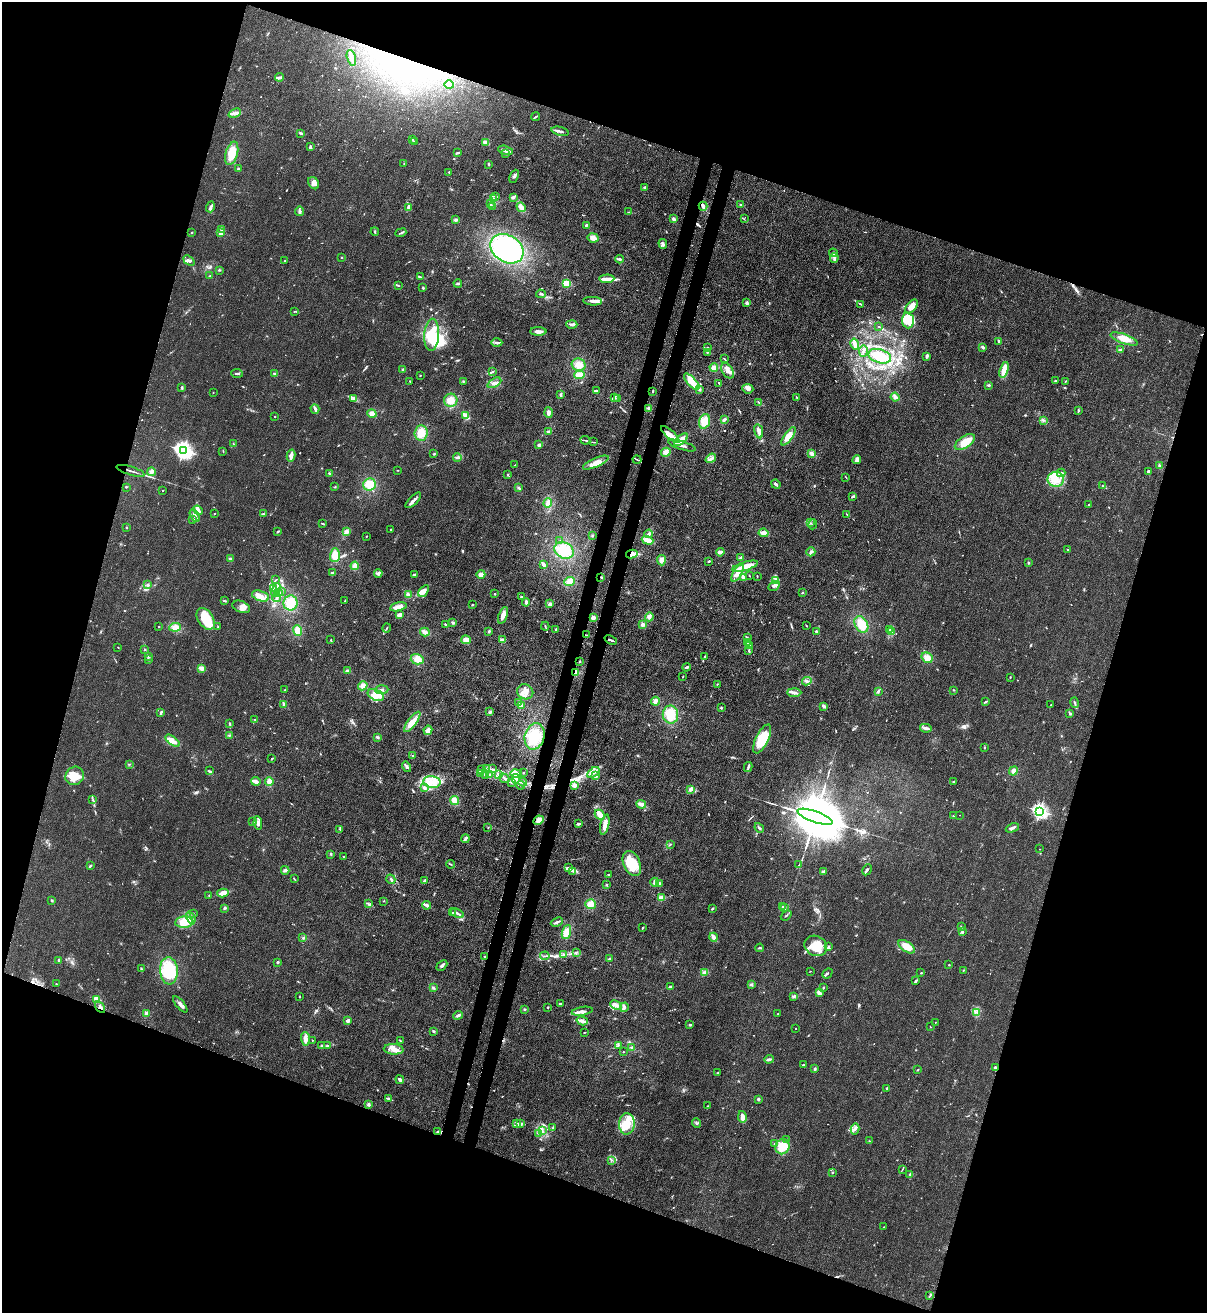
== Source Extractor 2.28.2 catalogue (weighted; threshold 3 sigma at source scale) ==
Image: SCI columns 343-5162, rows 32-5272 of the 5380 x 5306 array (HDU 1 of 3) = the unmasked area's bounding box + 8 px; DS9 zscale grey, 4 x 4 block average (1 PNG px = mean of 4 x 4 image px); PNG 1209 x 1315 px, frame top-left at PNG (2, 2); each listed source drawn as its Kron ellipse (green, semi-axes under 4 px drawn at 4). Shown black and unused: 38% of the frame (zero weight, under 3 of 4 exposures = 7% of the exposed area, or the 3 px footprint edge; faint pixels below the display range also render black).
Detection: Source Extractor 2.28.2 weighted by HDU 2 'WHT'. Background 0.0233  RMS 0.0028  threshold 0.0126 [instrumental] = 3 sigma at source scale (4.5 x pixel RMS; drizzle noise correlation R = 1.50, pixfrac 1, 0.05/0.05 arcsec/px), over >= 5 px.
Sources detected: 820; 2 too faint to see at this stretch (4 x 4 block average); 7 inside a brighter object's white glare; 5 cosmic-ray / hot-pixel residue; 3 long thin detections or spike segments (spike, bleed or trail) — neither listed nor drawn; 25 coinciding with a brighter row at this scale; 92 inside a brighter listed object's ellipse — not listed separately; of the other 686, all 500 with FLUX_AUTO >= 0.8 (the completeness limit of this list) listed and drawn (186 fainter detections not listed), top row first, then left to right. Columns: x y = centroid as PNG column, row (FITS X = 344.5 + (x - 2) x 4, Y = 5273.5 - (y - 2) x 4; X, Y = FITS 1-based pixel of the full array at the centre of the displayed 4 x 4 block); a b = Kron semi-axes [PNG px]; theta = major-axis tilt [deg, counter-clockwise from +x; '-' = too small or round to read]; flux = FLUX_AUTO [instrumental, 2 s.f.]
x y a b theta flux
351 58 8 2 -74 10
279 77 4 2 - 4.3
449 85 4 3 - 5.5
235 113 6 3 23 5.8
536 117 4 2 - 1.9
560 131 9 2 -13 4.4
301 133 3 2 - 2.6
413 140 2 2 - 1.4
415 142 3 2 - 2
486 142 4 3 - 7
310 147 3 2 - 3.6
506 150 8 2 -16 8.8
232 153 12 6 74 31
458 153 4 2 - 2.4
506 154 2 2 - 3
404 164 3 2 - 1.4
489 164 3 2 - 1.6
238 169 2 2 - 3
449 172 2 2 - 4.7
514 176 7 3 66 3.8
314 183 7 5 -56 8.4
644 187 3 2 - 2.7
495 196 2 2 - 1.4
513 197 3 2 - 4.8
493 199 3 2 - 2
490 203 4 3 - 3
741 205 3 2 - 1.4
493 206 3 2 - 1.2
703 206 4 3 - 5.7
210 207 5 2 - 5.1
521 207 5 3 - 9.9
408 208 3 2 - 4.4
299 211 5 3 - 3.3
629 212 3 2 - 1.3
674 219 4 3 - 4
744 219 3 2 - 0.92
456 220 3 3 - 2.8
586 225 3 2 - 2.1
222 229 2 2 - 5.9
375 232 4 2 - 2.1
192 233 2 2 - 2.8
221 233 2 2 - 40
401 233 5 2 - 2
593 238 5 4 - 8.9
663 244 5 3 - 4.1
507 249 17 13 -32 230
833 253 4 2 - 2.5
341 257 2 2 - 0.92
834 258 5 2 - 4.1
619 259 4 2 - 3.9
189 260 6 3 -39 4.5
284 261 4 2 - 1.4
219 270 3 2 - 1.7
210 276 2 2 - 1.1
421 277 4 2 - 2
607 279 7 4 3 8.4
458 283 4 2 - 2.5
567 284 4 3 - 47
398 285 3 2 - 1.8
423 288 2 2 - 2
541 294 5 2 - 2
593 301 9 3 -5 8.4
747 303 2 2 - 15
860 304 3 2 - 1.3
912 306 8 4 49 16
294 311 2 2 - 1.1
908 321 8 6 -85 23
572 324 5 2 - 4.9
879 327 2 2 - 0.9
538 331 8 2 -1 9
432 335 16 7 86 55
1124 339 14 5 -19 21
999 341 4 2 - 2.5
497 343 6 2 0 3.9
855 344 6 3 -76 5
983 347 4 2 - 2.6
707 348 3 2 - 1.1
1120 350 3 3 - 2.6
863 351 6 2 80 2.6
707 352 2 2 - 1.3
880 356 11 6 -16 39
927 356 3 2 - 5.5
724 359 3 2 - 1.3
579 365 7 6 - 16
714 368 4 3 - 7.3
403 370 4 3 - 2.8
1004 370 8 4 75 26
727 371 8 5 -56 9.6
493 372 4 2 - 2
237 373 6 2 -5 2.6
275 374 3 3 - 2.3
579 375 5 4 - 12
420 376 2 2 - 0.92
410 381 2 2 - 1
463 381 3 2 - 0.98
1055 381 2 2 - 1.9
1065 381 2 2 - 0.92
692 382 10 4 -48 32
494 383 7 3 28 6.1
719 383 2 2 - 2.3
989 385 3 2 - 2
182 388 3 2 - 2
748 389 5 4 - 6
699 390 3 2 - 2.4
596 391 4 2 - 2.2
653 391 2 2 - 1.5
213 393 2 2 - 0.86
560 395 3 2 - 2.9
797 397 2 2 - 0.89
895 397 4 3 - 5.5
353 398 3 2 - 2.1
614 398 3 2 - 2.9
617 398 3 2 - 1.7
451 400 6 6 - 16
758 402 4 2 - 1.9
649 408 3 2 - 2.9
315 409 5 3 - 4.6
1078 411 4 2 - 1.7
549 413 5 3 - 5.9
372 414 5 4 - 7.8
275 416 2 2 - 1
466 416 4 2 - 20
724 420 4 2 - 4
1043 420 2 2 - 1.2
705 421 7 5 70 21
759 431 7 3 -79 11
548 432 3 3 - 2.7
421 433 7 6 - 22
670 435 12 3 -42 12
788 436 11 4 55 17
585 440 5 2 - 2.2
681 440 8 4 42 13
593 442 3 2 - 1
965 442 11 6 33 25
233 444 3 2 - 1.2
539 445 3 3 - 3.3
682 446 14 2 -17 5.7
183 450 3 3 - 770
223 451 3 2 - 0.93
666 452 5 4 - 8.9
434 454 2 2 - 1.5
812 454 4 3 - 6.6
291 456 6 3 77 8
457 457 4 3 - 3.1
711 458 5 2 - 3.8
637 459 4 2 - 2.1
857 460 4 3 - 6.1
596 463 14 4 24 14
514 465 2 2 - 0.86
1159 466 4 2 - 3.5
398 470 3 2 - 0.97
131 471 14 2 -17 4.7
152 472 4 3 - 5.8
1148 472 3 2 - 5.4
329 473 2 2 - 1.9
1061 473 4 3 - 3.8
508 475 2 2 - 1.1
846 477 2 2 - 0.89
1056 479 8 7 - 22
370 484 6 6 - 19
776 484 5 2 - 4.6
1102 486 2 2 - 0.83
126 487 2 2 - 1.2
335 487 2 2 - 1.3
519 488 3 2 - 2.5
163 491 2 2 - 1.5
853 496 4 2 - 3.2
413 500 10 3 45 7.1
548 503 5 4 - 7.9
1089 505 2 2 - 1.3
198 510 5 3 - 9
214 513 2 2 - 1.5
264 514 4 2 - 1.2
847 515 4 2 - 0.83
195 516 7 2 -62 4.7
193 519 4 3 - 1.9
811 523 3 2 - 1.8
323 524 4 2 - 1.8
813 524 5 2 - 2.1
127 528 2 2 - 0.85
391 529 2 2 - 1.7
278 531 3 2 - 1.6
346 532 4 4 - 5.6
764 533 5 3 - 9.2
649 534 4 3 - 4.1
366 536 2 2 - 1
592 536 2 2 - 1.2
647 540 6 3 -20 12
560 541 3 2 - 1.3
1067 549 2 2 - 1.2
564 550 10 7 -30 35
720 552 4 3 - 5.3
811 552 4 2 - 3.2
632 554 6 3 10 12
335 555 7 5 89 17
740 558 3 2 - 1.5
230 559 3 3 - 3
661 560 5 3 - 8
709 561 2 2 - 2.1
1028 563 2 2 - 2
543 564 4 2 - 5.5
355 566 4 4 - 10
745 566 13 4 16 21
332 573 3 3 - 2.2
378 573 4 3 - 3.4
737 573 10 4 60 13
481 574 4 4 - 6.4
414 575 3 2 - 2.3
749 575 2 2 - 1.1
757 576 3 2 - 1
601 577 2 2 - 1.4
743 577 3 3 - 4.3
275 580 3 2 - 1.3
776 580 4 2 - 2.9
569 582 5 4 - 8.7
148 584 2 2 - 1.2
774 586 6 3 31 6.1
274 588 2 2 - 1.1
276 590 7 2 68 4.8
282 591 4 2 - 2.2
424 591 7 4 52 8.9
803 592 2 2 - 0.87
279 593 3 2 - 1.8
495 594 2 2 - 1.4
408 595 4 3 - 4
260 596 9 5 -18 11
521 597 3 2 - 1.6
277 598 4 2 - 3.4
345 600 2 2 - 1.6
225 601 4 2 - 2
526 602 4 2 - 3.7
290 603 7 7 - 25
550 604 3 3 - 3.6
472 605 2 2 - 1.4
241 607 9 5 -22 9.3
398 607 8 3 12 13
400 615 4 2 - 9.5
503 615 9 3 69 12
593 617 3 3 - 5.4
649 617 4 4 - 6.6
206 619 12 7 -57 53
453 622 3 2 - 2.6
642 624 4 3 - 4.9
861 624 9 6 -60 26
446 625 3 2 - 1.8
545 626 4 2 - 2.3
806 626 3 2 - 1
159 627 2 2 - 0.83
175 627 6 4 6 13
218 627 2 2 - 1.1
387 628 5 2 - 1.9
890 629 3 2 - 1.8
297 630 5 4 - 14
555 630 3 2 - 1.4
489 631 3 2 - 1.8
816 631 2 2 - 2.6
425 632 5 3 - 7.4
891 632 3 2 - 2.5
587 635 3 2 - 1.5
747 637 3 2 - 2.2
331 640 3 2 - 1.5
466 640 5 4 - 8.9
502 640 4 3 - 4.1
611 640 6 2 -22 3.5
748 642 4 3 - 3.6
750 646 2 2 - 1.5
118 647 2 2 - 0.89
145 649 3 2 - 1.1
749 651 3 2 - 0.99
149 657 2 2 - 1.3
704 657 4 2 - 1.8
927 658 6 5 - 11
148 659 2 2 - 1.1
417 659 6 5 - 13
579 662 2 2 - 1.6
687 667 4 3 - 2.9
201 668 4 3 - 5.5
348 671 3 3 - 4.4
576 673 4 3 - 8.2
683 676 2 2 - 1
1010 677 2 2 - 1.1
807 681 5 3 - 3.8
717 684 2 2 - 1.1
363 686 5 4 - 8
284 690 2 2 - 1
382 690 6 3 3 3.9
953 690 2 2 - 0.84
878 691 3 2 - 2.1
525 692 8 7 - 13
794 692 7 3 -1 5.6
376 695 8 5 -24 15
655 701 4 3 - 5.7
519 702 3 3 - 2.5
985 702 3 2 - 1.6
1074 703 5 2 - 2.5
284 705 3 2 - 2.1
1051 705 2 2 - 1.2
521 706 2 2 - 28
824 706 4 2 - 3.4
721 708 3 2 - 1.6
490 712 3 3 - 2.3
161 713 3 2 - 3.4
1070 713 3 2 - 3.7
670 715 9 7 -82 33
255 720 4 2 - 1.4
412 722 12 4 53 23
229 723 2 2 - 1.3
926 728 6 3 -11 5.6
428 730 4 3 - 7.7
229 735 2 2 - 0.86
535 736 13 10 74 39
378 737 3 2 - 2.1
762 739 16 6 64 55
172 741 8 4 -38 13
984 748 2 2 - 1.3
413 756 2 2 - 0.88
272 759 2 2 - 1.9
129 764 3 2 - 0.91
407 767 5 2 - 3.6
748 767 5 2 - 2.9
486 768 2 2 - 0.91
492 769 3 2 - 1.4
482 770 3 2 - 1.1
209 771 4 2 - 2.1
1013 771 5 3 - 4.4
593 772 7 2 36 4.8
481 773 3 3 - 3.8
523 773 2 2 - 0.88
485 774 4 2 - 3.5
490 774 4 2 - 2.4
498 774 3 2 - 2.2
516 774 6 4 -8 7.9
75 776 9 9 - 30
596 776 3 3 - 2.8
504 778 5 3 - 3.8
516 779 4 4 - 7.1
256 781 5 2 - 12
954 781 3 2 - 1.5
269 782 4 4 - 9.4
432 782 8 6 -7 19
511 782 3 2 - 1.6
523 782 4 2 - 1.5
521 785 4 2 - 1.9
574 785 4 3 - 5.9
424 788 4 2 - 1.9
691 789 3 3 - 6
93 800 3 2 - 1.3
454 800 5 4 - 14
641 804 5 3 - 7.6
1040 811 2 2 - 470
600 815 5 4 - 10
960 815 2 2 - 0.9
954 816 2 2 - 4.6
815 817 18 5 -19 25000
539 820 5 4 - 9.1
253 822 3 2 - 1.4
258 823 7 4 -84 6.9
579 824 4 2 - 2.3
605 825 10 4 76 13
488 828 2 2 - 0.97
759 828 5 2 - 2.6
1012 828 7 2 24 4.9
340 829 2 2 - 1.2
465 839 4 2 - 4.5
670 844 3 2 - 1.5
1039 849 2 2 - 1
331 854 3 2 - 1.3
343 856 2 2 - 3
632 863 13 8 -66 42
450 864 4 2 - 1.7
799 865 3 2 - 0.88
90 866 3 2 - 1.8
568 868 3 2 - 2.3
285 870 4 3 - 4.2
867 870 6 2 64 2.5
573 871 2 2 - 1.2
823 872 4 2 - 7.4
609 875 2 2 - 2.6
294 879 4 2 - 0.98
391 879 5 2 - 3.2
424 881 3 2 - 3.5
655 882 4 3 - 5
659 883 3 2 - 4.6
606 885 2 2 - 0.82
223 893 6 4 14 11
209 896 2 2 - 0.81
661 898 4 3 - 6.5
52 900 3 2 - 2
383 901 2 2 - 0.84
368 904 2 2 - 0.92
590 904 5 5 - 13
426 905 4 2 - 12
783 907 2 2 - 4.1
224 908 3 2 - 1.8
712 908 3 2 - 2
785 908 3 2 - 1.6
453 913 2 2 - 1.5
457 913 7 2 -29 4.1
193 914 3 2 - 1.4
786 916 6 2 39 2.3
191 918 7 3 -68 6.7
184 922 9 5 5 32
557 922 6 2 24 3.2
961 926 3 2 - 1.2
643 928 3 2 - 1.3
566 932 7 3 69 20
962 932 4 2 - 2.4
713 937 4 3 - 6.9
303 938 2 2 - 1.2
816 946 12 9 -27 35
828 946 3 2 - 2
907 947 9 5 -36 19
760 948 4 2 - 1.1
577 952 2 2 - 0.8
564 954 3 2 - 1.5
545 956 5 2 - 2.2
485 957 2 2 - 2.5
609 959 3 2 - 3.3
59 960 3 2 - 2.9
278 962 2 2 - 2.7
442 965 6 2 43 4.5
949 965 2 2 - 2.9
141 969 2 2 - 1.4
964 970 2 2 - 0.93
169 971 13 9 -85 43
810 971 2 2 - 0.82
705 973 4 3 - 3.2
827 973 5 2 - 1.9
921 973 2 2 - 0.89
916 981 3 2 - 5
56 984 2 2 - 1.1
751 985 3 2 - 2
670 986 3 2 - 2.9
823 987 2 2 - 1.3
433 988 3 2 - 2
819 993 4 4 - 3.8
794 996 4 3 - 2.8
300 997 3 2 - 1
97 999 2 2 - 46
180 1004 10 3 -51 5.5
560 1004 2 2 - 11
616 1005 6 3 -25 8.3
100 1007 6 3 -57 5.6
548 1007 2 2 - 5
624 1007 5 3 - 3.6
525 1009 2 2 - 2.2
582 1011 10 3 9 7.1
976 1012 3 2 - 2.4
146 1013 3 3 - 5.2
778 1014 2 2 - 1.4
458 1015 5 2 - 4.1
347 1021 3 2 - 7.4
582 1021 6 3 -17 7
935 1022 2 2 - 0.94
690 1025 3 2 - 3.2
930 1027 2 2 - 0.95
796 1029 2 2 - 1.5
433 1031 3 2 - 2.4
584 1032 2 2 - 1.2
305 1039 7 3 -88 9.7
312 1040 2 2 - 0.84
400 1041 4 2 - 1.5
618 1045 2 2 - 1.2
321 1046 3 2 - 1.3
327 1046 3 3 - 1.7
632 1048 2 2 - 5.8
394 1049 10 5 -4 12
623 1052 2 2 - 0.8
769 1059 5 3 - 3
803 1065 2 2 - 2
995 1068 3 3 - 3.4
815 1069 3 2 - 2.2
918 1070 3 2 - 1.1
718 1073 3 3 - 1.8
400 1080 4 3 - 4.2
887 1088 2 2 - 2.4
388 1098 3 2 - 2.8
758 1099 2 2 - 12
368 1104 3 3 - 2.9
708 1106 3 2 - 1
742 1117 6 3 -78 14
696 1123 5 2 - 2.2
516 1124 3 3 - 2.7
521 1124 4 3 - 3.3
627 1124 10 8 88 45
553 1128 4 2 - 2.5
855 1129 5 2 - 3.6
542 1131 4 2 - 2.6
438 1132 4 3 - 2.5
538 1133 2 2 - 0.9
787 1139 2 2 - 1.3
869 1141 2 2 - 0.87
774 1144 2 2 - 1.2
782 1147 8 7 - 35
611 1160 3 2 - 1.4
902 1170 3 2 - 1.1
832 1173 2 2 - 2.4
910 1174 3 2 - 1.5
884 1227 2 2 - 1.1
930 1296 3 2 - 1.5
Overlapping masked pixels (flux is a lower limit): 10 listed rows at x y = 703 206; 131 471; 632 554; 601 577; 587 635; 611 640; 576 673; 485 957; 100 1007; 995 1068
Diffuse or blended objects may show on this block-average render without a row.